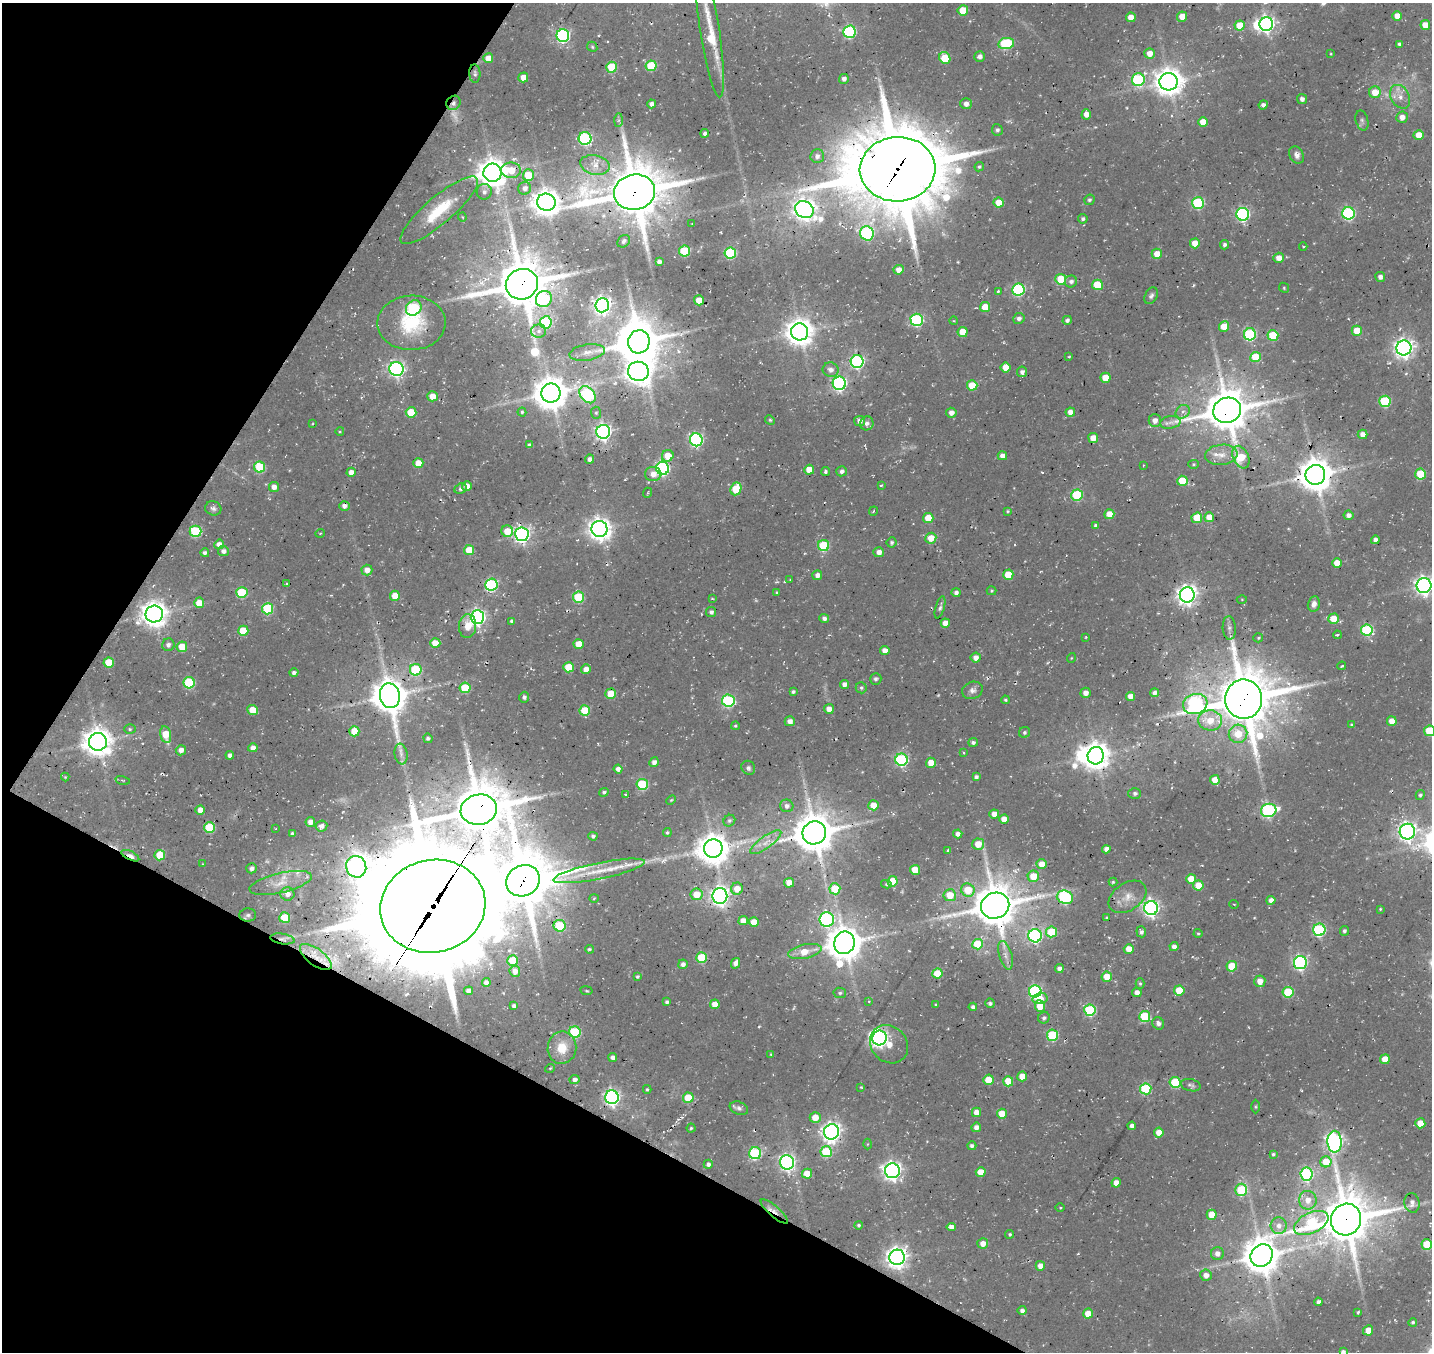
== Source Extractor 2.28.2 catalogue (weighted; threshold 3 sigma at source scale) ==
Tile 9 of 4 x 4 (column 1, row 3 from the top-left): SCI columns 124-1553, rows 1683-3032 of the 5960 x 5999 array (HDU 1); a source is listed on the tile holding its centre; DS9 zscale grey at full resolution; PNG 1434 x 1354 px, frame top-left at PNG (2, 3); each listed source drawn as its Kron ellipse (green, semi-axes under 4 px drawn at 4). Shown black and unused: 26% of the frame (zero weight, under 3 of 4 exposures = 8% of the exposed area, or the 3 px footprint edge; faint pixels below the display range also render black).
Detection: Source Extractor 2.28.2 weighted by HDU 2 'WHT'; one run over the whole footprint, this tile lists its part. Background 0.0281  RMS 0.0035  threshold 0.0157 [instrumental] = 3 sigma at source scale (4.5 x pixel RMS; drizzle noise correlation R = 1.50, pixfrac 1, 0.0396/0.0396 arcsec/px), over >= 5 px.
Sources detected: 496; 7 too faint to see at this stretch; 5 inside a brighter object's white glare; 1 cosmic-ray / hot-pixel residue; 5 long thin detections or spike segments (spike, bleed or trail) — neither listed nor drawn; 5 inside a brighter listed object's ellipse — not listed separately; the other 473 listed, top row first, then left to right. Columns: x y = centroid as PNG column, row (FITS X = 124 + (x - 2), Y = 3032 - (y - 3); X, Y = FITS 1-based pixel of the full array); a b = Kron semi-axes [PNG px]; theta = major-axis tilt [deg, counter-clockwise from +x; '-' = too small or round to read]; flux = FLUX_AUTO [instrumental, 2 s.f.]
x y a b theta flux
963 10 5 5 - 8.8
1397 16 5 5 - 3.7
1131 17 5 4 - 4
1182 17 5 5 - 4.3
1266 24 7 6 - 150
1240 25 5 5 - 8.2
1425 25 5 5 - 5
710 31 67 9 -81 18
849 32 6 6 - 50
563 36 6 6 - 66
1006 43 8 5 10 33
1400 44 4 3 - 0.94
592 47 5 4 - 0.53
1150 53 5 5 - 3.8
1331 54 3 2 - 0.29
980 57 5 5 - 1.6
488 58 5 5 - 4.3
945 58 6 5 - 14
651 66 5 5 - 19
612 67 5 5 - 16
475 74 9 5 -86 0.99
523 77 5 5 - 4.8
844 79 5 5 - 1.6
1138 80 6 6 - 42
1169 82 9 8 - 520
1375 92 6 6 - 5.6
1400 97 12 9 -60 3.3
1302 99 5 5 - 1.4
454 103 7 6 - 1.3
651 104 4 4 - 1.8
966 104 6 5 - 2.3
1263 105 4 4 - 1.3
1086 114 5 4 - 1.9
1402 117 6 5 - 2.7
618 120 7 4 89 0.78
1362 120 10 6 -76 1
1203 122 5 5 - 5.2
997 130 6 5 - 0.87
705 133 4 4 - 1.2
1419 135 5 5 - 5.8
585 138 6 6 - 58
1297 155 9 7 -61 1.9
817 156 7 6 - 1.7
595 165 15 9 -12 4
979 167 5 4 - 0.59
898 169 38 32 4 4200
511 170 10 8 -1 7.2
492 173 9 9 - 610
528 175 6 5 - 10
525 188 6 6 - 1.9
484 192 8 7 - 1.6
635 192 21 17 11 2100
1089 200 5 5 - 0.85
546 202 9 8 - 510
999 203 5 5 - 6
1198 203 6 6 - 38
439 210 49 13 40 17
804 210 10 8 -33 270
1348 213 6 6 - 61
1243 214 6 6 - 71
462 217 4 4 - 0.42
1083 219 5 5 - 0.91
692 224 2 2 - 0.24
867 233 7 7 - 50
624 241 7 5 46 1.1
1195 243 5 5 - 5.5
1224 245 5 4 - 0.97
1303 247 4 3 - 0.31
685 251 5 5 - 21
730 253 6 5 - 33
1157 254 5 5 - 4.9
1279 258 5 5 - 3.4
659 262 4 4 - 1.6
899 270 5 5 - 3
1380 277 5 5 - 1.3
1061 279 5 5 - 11
1071 281 6 6 - 1.4
522 284 16 15 - 1800
1097 285 5 5 - 13
1284 288 5 4 - 0.47
1018 290 6 6 - 52
998 291 4 3 - 0.47
1151 296 9 6 61 1.1
544 299 8 8 - 34
699 300 5 5 - 6.2
602 305 7 7 - 180
985 307 5 5 - 7.1
414 308 8 7 - 36
1019 318 5 5 - 1.4
917 320 6 6 - 55
1067 320 5 4 - 1
954 321 4 3 - 0.3
546 322 6 6 - 35
411 323 34 27 2 24
1224 327 5 5 - 6.1
539 331 7 6 - 1.3
1357 331 5 5 - 7.4
800 332 8 8 - 510
963 332 5 5 - 7.8
1250 334 6 6 - 43
1273 335 5 5 - 17
639 342 12 11 - 1300
1404 348 7 7 - 220
587 352 18 8 9 3.5
1069 357 4 3 - 0.35
1255 357 5 5 - 13
857 361 6 6 - 72
1006 368 5 5 - 5.1
396 369 7 7 - 110
831 370 8 7 - 2
638 371 10 9 - 380
1022 372 5 5 - 1.5
1105 378 5 5 - 6.8
839 383 6 6 - 87
972 385 5 5 - 12
551 393 10 9 - 790
587 395 10 6 -49 50
432 396 5 5 - 5.4
1385 401 5 5 - 30
1227 410 14 12 20 1400
411 412 5 5 - 12
522 412 4 4 - 0.6
1070 412 4 4 - 2.5
1183 412 7 6 - 1.5
596 413 6 5 - 0.65
951 413 5 5 - 2.3
770 420 5 4 - 0.56
1155 420 6 6 - 2.4
859 421 5 5 - 2
1170 422 10 6 9 1.8
867 423 7 6 - 1.7
312 424 3 2 - 0.42
340 431 4 3 - 0.33
603 432 7 7 - 140
1362 434 5 4 - 2.4
1093 438 5 5 - 4.8
696 440 6 6 - 71
529 445 4 4 - 1.2
1221 455 16 10 6 4.1
668 456 6 5 - 7.3
1002 456 4 4 - 2.3
1241 457 12 7 -64 13
589 459 4 4 - 1.8
418 463 5 5 - 5.5
1193 464 5 4 - 0.45
1143 465 4 2 - 0.24
260 467 5 5 - 22
662 468 6 6 - 83
809 470 5 5 - 5.5
826 471 4 4 - 0.73
841 471 5 5 - 1.2
351 472 4 4 - 2.4
653 474 8 7 - 3
1420 474 5 5 - 16
1315 475 10 9 - 870
1182 481 5 5 - 10
881 485 4 3 - 0.39
467 486 5 5 - 3.7
274 487 5 5 - 2.7
461 489 6 5 - 1.1
736 489 6 5 - 14
647 493 5 3 - 0.42
1077 495 6 5 - 25
344 506 5 4 - 1.8
213 508 8 7 - 1.2
873 511 5 3 - 0.34
1008 511 4 3 - 0.47
1109 514 5 5 - 6.5
1348 515 5 5 - 1.9
1209 517 5 5 - 4.2
928 518 5 5 - 9
1197 518 5 5 - 11
1096 525 4 4 - 0.97
599 529 8 8 - 300
195 531 6 5 - 32
507 531 6 5 - 7.5
320 533 5 3 - 0.29
522 534 7 7 - 140
931 538 5 5 - 5.5
1375 540 4 4 - 1.3
892 542 5 5 - 0.76
219 544 5 4 - 2.7
824 546 5 5 - 24
469 550 5 5 - 7.4
223 551 5 5 - 1.8
879 552 5 5 - 2.1
205 553 4 4 - 1.1
1337 563 5 5 - 4.5
367 570 5 5 - 2.9
817 575 5 4 - 2.1
1008 575 5 5 - 8.7
790 580 3 2 - 0.26
286 583 4 3 - 0.37
491 585 6 6 - 56
1424 586 7 7 - 170
992 591 5 4 - 0.45
777 592 4 3 - 0.37
242 593 5 5 - 22
956 593 4 4 - 1.2
1187 595 7 7 - 240
395 596 5 5 - 5.7
578 597 5 5 - 25
712 598 4 2 - 0.36
1242 599 5 3 - 0.34
199 603 5 5 - 5.5
1314 604 8 6 78 2.1
940 607 11 4 74 1.1
268 609 5 5 - 28
711 612 5 5 - 1.3
154 614 8 8 - 460
477 617 7 6 - 130
824 618 5 4 - 1.3
1333 619 5 5 - 6.8
512 621 4 4 - 0.93
945 623 5 4 - 3.9
468 626 12 8 86 5
1229 628 12 6 -86 1.5
1367 630 6 5 - 36
243 631 5 5 - 12
1337 635 4 3 - 0.69
1086 637 3 3 - 0.29
1258 638 5 4 - 0.45
435 643 5 5 - 6.5
579 644 5 5 - 6.5
168 645 6 6 - 1.2
182 647 5 5 - 6.8
885 650 5 4 - 2.6
976 658 5 5 - 2.4
1071 658 5 3 - 0.3
109 662 5 5 - 9.8
1342 666 4 3 - 0.49
569 667 5 5 - 12
586 669 5 4 - 2.7
416 670 6 6 - 30
294 673 4 4 - 1.3
876 679 6 5 - 0.87
189 683 5 5 - 31
844 684 4 4 - 1.9
465 688 5 5 - 19
861 688 5 5 - 0.7
972 690 10 8 20 1.9
793 692 4 3 - 0.72
1086 693 5 5 - 2.2
1155 693 4 4 - 1.6
611 694 5 5 - 9.1
390 696 12 10 -80 860
1130 696 4 4 - 2.9
524 697 5 5 - 0.97
1244 699 19 18 - 2300
1005 700 4 4 - 0.52
728 701 6 6 - 51
1195 704 12 10 19 74
829 709 5 5 - 2.7
252 710 5 5 - 6.6
585 711 5 5 - 16
1210 720 12 10 -7 6.6
790 721 5 5 - 2
1392 721 5 5 - 4.2
1352 725 4 3 - 0.57
735 726 4 4 - 0.51
130 729 6 5 - 0.67
354 731 5 5 - 7.4
1429 731 5 5 - 15
1025 732 6 5 - 0.76
1238 734 9 9 - 7.9
166 735 8 5 -76 8.5
428 738 5 4 - 0.94
98 742 9 9 - 560
973 742 5 4 - 0.96
253 748 5 4 - 2.5
181 750 5 5 - 2.3
964 753 4 3 - 0.39
401 754 10 6 -81 1.6
230 755 4 4 - 1.1
1096 756 9 8 - 490
901 760 6 6 - 57
654 762 5 4 - 1.8
931 763 5 4 - 4.5
748 768 7 6 - 1.3
618 769 4 4 - 1.7
65 777 4 4 - 0.41
976 777 4 4 - 1
123 780 7 3 -13 0.4
1215 780 5 5 - 4.2
642 784 5 5 - 28
604 792 5 4 - 0.79
1135 793 6 5 - 0.95
626 794 4 3 - 0.67
1420 795 5 4 - 0.78
671 800 5 3 - 0.45
873 805 5 5 - 4.7
787 806 6 6 - 1.5
200 810 5 4 - 3
479 810 18 15 10 2000
1269 810 8 6 15 64
994 814 5 4 - 2.8
1004 819 4 4 - 3.7
729 821 6 5 - 0.81
310 822 5 5 - 3
321 826 6 5 - 1.8
210 827 5 5 - 21
276 829 3 2 - 0.29
1407 832 8 7 - 180
292 833 4 4 - 0.67
667 833 4 4 - 0.62
814 833 12 11 - 1300
958 834 5 4 - 1.6
593 836 4 4 - 1
766 842 19 6 36 3.4
978 844 6 5 - 5.4
713 849 9 9 - 700
1106 849 4 4 - 2.1
948 850 4 2 - 0.46
160 855 5 5 - 11
130 856 9 4 -26 6.3
202 864 4 2 - 0.27
1042 864 5 5 - 5.1
356 867 11 10 - 210
252 868 5 5 - 1.4
915 870 5 5 - 7.5
599 871 47 8 11 9.4
1033 876 6 5 - 7.4
1191 879 5 5 - 6.6
523 881 17 15 28 2200
893 881 5 5 - 11
1113 882 4 4 - 0.45
280 883 32 10 13 6.7
789 883 5 5 - 3.9
886 884 5 4 - 0.56
1198 885 5 5 - 6.8
737 889 6 6 - 4.7
835 889 5 5 - 13
968 890 7 6 - 9.5
287 894 7 6 - 2.4
696 894 6 6 - 6.9
950 895 6 6 - 6.9
720 896 8 7 - 190
1065 897 8 6 -15 54
1127 897 21 13 34 5
594 898 5 4 - 0.49
1271 900 4 4 - 2
1234 904 4 3 - 0.3
433 906 53 46 14 11000
995 906 14 13 - 1500
1151 908 7 7 - 140
1380 909 4 3 - 0.35
248 915 8 6 5 0.99
285 918 5 5 - 13
1107 918 3 3 - 0.43
827 920 7 7 - 74
743 921 5 4 - 3.1
754 922 5 5 - 5.6
560 926 6 6 - 18
1319 930 6 6 - 47
1344 931 5 4 - 0.89
1052 932 5 5 - 17
1141 932 5 5 - 1.2
1198 933 4 4 - 0.42
1035 936 6 6 - 67
282 939 12 5 -9 1.4
844 943 11 10 - 920
977 944 5 5 - 14
1174 947 4 4 - 1.9
589 949 4 3 - 0.68
1129 949 5 5 - 4.1
805 951 17 7 12 6.8
1006 955 15 6 -74 2.4
316 957 19 8 -37 6.5
702 958 5 5 - 21
513 960 5 5 - 15
735 963 5 4 - 1.9
1300 963 6 6 - 81
683 964 5 4 - 1.5
1232 966 5 5 - 11
1059 968 4 4 - 1.5
515 971 5 5 - 2.7
937 973 5 5 - 11
637 977 3 3 - 0.62
1107 977 5 5 - 5.9
1260 981 6 5 - 3.5
486 982 4 4 - 1.7
1140 984 5 4 - 0.59
1179 990 5 5 - 11
469 991 4 4 - 1.9
586 991 6 3 -9 0.45
1035 991 6 6 - 61
1137 992 4 4 - 2
1288 992 5 5 - 18
840 993 6 5 - 0.76
1040 999 7 5 11 4.2
869 1001 4 4 - 0.36
667 1002 4 3 - 0.94
990 1003 5 4 - 0.85
715 1004 5 4 - 3.8
936 1005 3 3 - 0.44
514 1006 4 4 - 1.1
1040 1006 6 5 - 7.1
973 1007 4 4 - 1.3
1090 1010 6 5 - 34
1145 1016 5 5 - 21
1044 1018 6 5 - 1.1
1158 1023 6 5 - 1.7
575 1032 6 5 - 32
1052 1035 5 5 - 28
880 1038 7 7 - 140
889 1044 20 17 -46 7.3
562 1048 16 14 81 8.1
771 1054 4 4 - 0.37
613 1057 4 4 - 1.7
1385 1059 5 5 - 5.5
550 1068 5 3 - 0.32
1022 1076 5 5 - 5.3
575 1080 5 4 - 1.6
988 1080 5 5 - 6.9
1008 1081 5 5 - 6.6
1175 1082 5 5 - 20
1191 1085 10 6 -13 1
861 1087 3 3 - 0.39
647 1089 4 4 - 0.49
1146 1089 5 5 - 33
612 1097 7 6 - 120
688 1098 5 5 - 13
1256 1107 7 3 -90 0.47
739 1108 9 6 -21 1.3
976 1112 4 4 - 4
1002 1114 5 5 - 7.8
815 1117 5 5 - 4.7
1420 1123 5 5 - 6.9
1132 1126 4 4 - 1.9
976 1127 5 4 - 2
691 1128 4 4 - 0.51
831 1132 8 7 - 200
1159 1132 5 5 - 4.1
1335 1142 11 7 -89 150
867 1144 5 3 - 0.33
972 1146 4 4 - 1.1
826 1152 6 5 - 24
755 1153 6 6 - 40
1273 1154 4 4 - 0.67
787 1162 7 7 - 110
1326 1162 5 5 - 9.6
708 1164 4 4 - 1.2
892 1171 7 7 - 190
981 1172 5 5 - 5.7
807 1174 5 5 - 5.7
1307 1174 6 6 - 53
1116 1183 5 4 - 3.2
1241 1190 6 6 - 21
1308 1200 9 8 - 4.1
1412 1203 10 7 -80 1.8
1060 1208 4 3 - 0.37
774 1211 17 5 -40 2.8
1212 1215 5 5 - 6.2
1346 1219 16 15 - 1800
1311 1223 18 10 25 30
859 1225 4 4 - 0.63
1279 1226 8 8 - 2.5
951 1227 4 4 - 2.2
1010 1234 4 4 - 0.64
983 1243 5 5 - 3.3
1427 1244 5 5 - 14
1217 1253 6 6 - 2
1262 1255 12 10 47 980
897 1257 8 7 - 270
1040 1266 5 5 - 3
1206 1275 6 5 - 2.6
1318 1302 4 4 - 1
1022 1311 4 4 - 1.4
1358 1312 4 3 - 0.5
1088 1314 5 5 - 5.9
1413 1322 4 4 - 0.63
1368 1330 5 4 - 4.5
1343 1352 4 4 - 1.2
Overlapping masked pixels (flux is a lower limit): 25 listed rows (the first 20) at x y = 454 103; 898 169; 635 192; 546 202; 439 210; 522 284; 587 395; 1227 410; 809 470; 1315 475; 390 696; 1244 699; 1096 756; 479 810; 130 856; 523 881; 1065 897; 433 906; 995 906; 282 939
Isophote crosses this tile's border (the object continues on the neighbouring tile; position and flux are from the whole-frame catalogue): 4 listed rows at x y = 710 31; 1424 586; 1429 731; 1343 1352